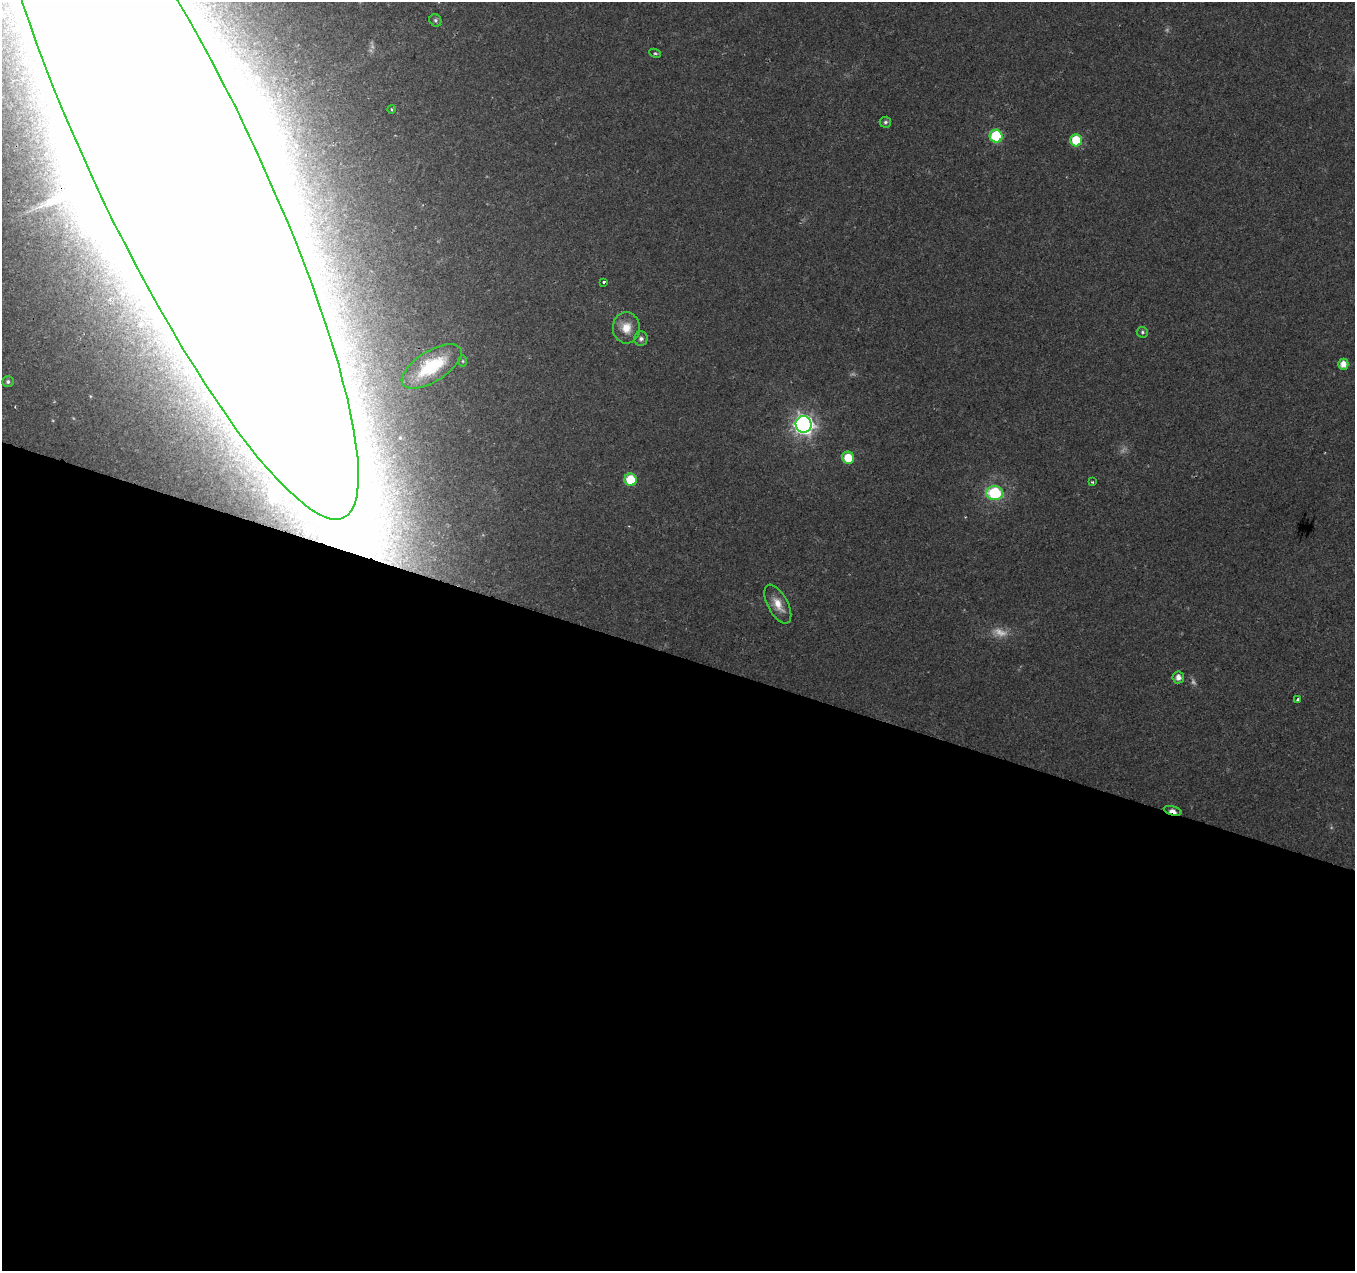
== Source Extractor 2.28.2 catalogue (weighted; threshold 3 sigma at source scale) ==
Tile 14 of 4 x 4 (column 2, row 4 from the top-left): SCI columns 1354-2706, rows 217-1485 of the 5423 x 5572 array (HDU 1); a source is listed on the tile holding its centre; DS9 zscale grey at full resolution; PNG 1357 x 1273 px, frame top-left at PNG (2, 2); each listed source drawn as its Kron ellipse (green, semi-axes under 4 px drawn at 4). Shown black and unused: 48% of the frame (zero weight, under 2 of 3 exposures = <1% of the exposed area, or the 3 px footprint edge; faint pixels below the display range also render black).
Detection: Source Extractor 2.28.2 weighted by HDU 2 'WHT'; one run over the whole footprint, this tile lists its part. Background 0.023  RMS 0.0028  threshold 0.0128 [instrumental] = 3 sigma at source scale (4.5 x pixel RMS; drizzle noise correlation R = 1.50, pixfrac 1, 0.0396/0.0396 arcsec/px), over >= 5 px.
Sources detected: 30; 5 too faint to see at this stretch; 1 inside a brighter object's white glare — neither listed nor drawn; the other 24 listed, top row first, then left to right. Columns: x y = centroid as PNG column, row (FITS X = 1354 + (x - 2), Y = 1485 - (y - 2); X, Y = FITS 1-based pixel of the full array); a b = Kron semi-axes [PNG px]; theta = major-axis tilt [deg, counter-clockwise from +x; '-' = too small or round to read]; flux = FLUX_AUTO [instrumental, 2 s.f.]
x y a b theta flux
435 20 6 6 - 0.68
655 53 6 4 -26 0.48
391 109 4 3 - 0.29
885 122 6 5 - 0.6
996 136 6 6 - 22
1076 140 6 6 - 11
175 165 391 80 -64 14000
604 282 3 3 - 1.4
626 328 15 13 -86 4.6
1142 332 6 5 - 0.53
641 339 7 6 - 0.97
463 361 6 4 -90 0.37
1343 364 5 5 - 2.7
432 366 34 15 32 15
8 382 6 5 - 0.77
803 424 8 8 - 150
848 458 6 6 - 6.5
631 480 6 6 - 9.9
1092 482 3 3 - 0.4
995 493 8 7 - 19
778 604 21 10 -62 4
1178 677 6 5 - 1.7
1297 700 4 3 - 0.66
1173 811 9 4 -17 2.3
Overlapping masked pixels (flux is a lower limit): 2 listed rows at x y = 175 165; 1173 811
Isophote crosses this tile's border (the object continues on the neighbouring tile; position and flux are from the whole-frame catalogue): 1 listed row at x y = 175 165